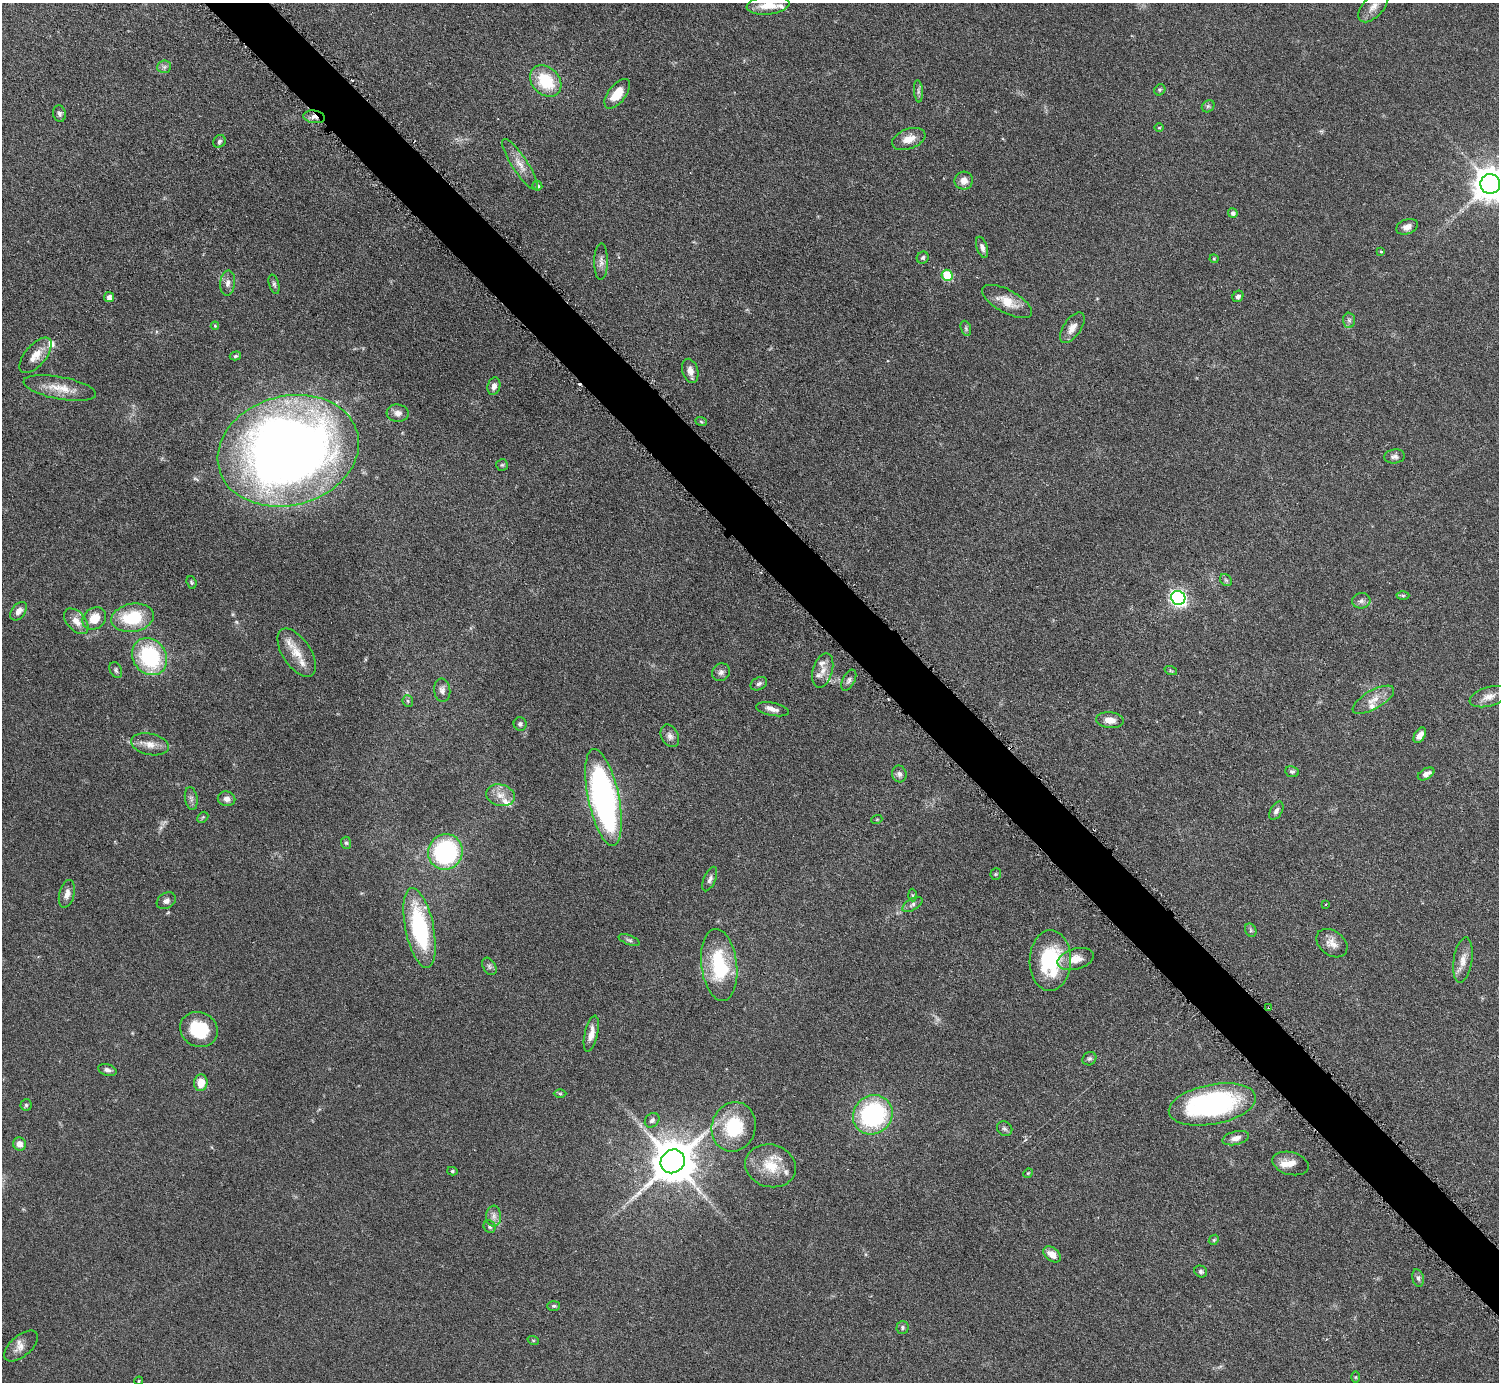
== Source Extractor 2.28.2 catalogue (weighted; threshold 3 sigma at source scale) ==
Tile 6 of 4 x 4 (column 2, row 2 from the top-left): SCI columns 1504-3000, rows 2926-4305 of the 5999 x 5997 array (HDU 1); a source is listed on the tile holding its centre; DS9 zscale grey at full resolution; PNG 1501 x 1384 px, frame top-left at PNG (2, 3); each listed source drawn as its Kron ellipse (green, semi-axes under 4 px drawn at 4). Shown black and unused: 4% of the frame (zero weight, under 3 of 6 exposures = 1% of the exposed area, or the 3 px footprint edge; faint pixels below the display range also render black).
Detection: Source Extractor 2.28.2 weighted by HDU 2 'WHT'; one run over the whole footprint, this tile lists its part. Background 0.0815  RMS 0.0036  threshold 0.0147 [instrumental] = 3 sigma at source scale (4.09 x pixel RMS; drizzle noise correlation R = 1.36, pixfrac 0.8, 0.05/0.05 arcsec/px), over >= 5 px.
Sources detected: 146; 2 too faint to see at this stretch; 1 long thin detection or spike segment (spike, bleed or trail) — neither listed nor drawn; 12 inside a brighter listed object's ellipse — not listed separately; the other 131 listed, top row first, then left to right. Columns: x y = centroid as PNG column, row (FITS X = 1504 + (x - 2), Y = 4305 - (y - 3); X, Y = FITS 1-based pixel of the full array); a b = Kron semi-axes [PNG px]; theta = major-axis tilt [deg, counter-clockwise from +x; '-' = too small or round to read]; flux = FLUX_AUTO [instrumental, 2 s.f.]
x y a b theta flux
768 5 21 9 6 5.1
1373 7 19 10 47 3.1
164 67 7 6 - 0.98
546 81 17 13 -46 14
1160 90 6 5 - 0.56
918 91 11 4 -85 0.89
617 94 17 8 52 6.3
1208 106 7 5 43 0.65
59 114 8 6 -76 0.89
314 117 11 6 -8 2.1
1159 128 4 3 - 0.28
909 139 17 10 20 3.9
219 141 7 6 - 0.79
520 164 30 8 -57 4
964 181 9 9 - 2.4
1490 184 10 10 - 720
537 186 5 4 - 0.72
1233 213 5 5 - 1.1
1407 227 11 7 21 1.9
982 247 11 5 -72 1.5
1381 252 3 3 - 0.4
923 258 6 5 - 0.66
1214 259 4 4 - 0.35
601 262 18 7 89 2
947 275 5 5 - 16
228 283 13 7 84 1.7
274 284 10 5 -74 0.75
1238 296 6 5 - 0.96
109 297 5 5 - 1.5
1007 301 27 11 -28 6
1349 320 7 6 - 0.91
215 326 4 4 - 0.32
966 328 8 5 -71 0.68
1072 328 18 8 55 3
36 355 21 10 50 4.4
235 356 6 4 17 0.54
690 371 12 7 -75 2.5
494 386 9 6 75 1.7
60 388 37 11 -11 6.5
398 413 11 8 -5 1.9
701 421 6 3 -21 0.43
288 451 71 54 15 340
1394 456 10 7 6 1.2
502 465 6 5 - 0.53
1226 580 6 5 - 0.61
191 582 6 5 - 0.5
1403 595 6 4 1 0.55
1178 598 7 7 - 110
1361 601 9 7 9 1.2
19 611 10 6 52 1.9
132 618 21 14 10 17
94 619 12 10 41 6.3
76 621 15 9 -48 3.2
297 653 27 14 -57 6
149 657 19 16 -55 30
116 670 8 6 -64 0.73
823 671 18 9 73 3.3
1171 671 6 4 -19 0.46
721 672 9 8 - 1.3
849 680 11 6 62 1.1
759 684 9 6 28 0.95
442 690 12 8 -84 1.7
1489 697 20 9 16 3.4
1373 700 23 9 30 4.1
408 701 6 5 - 0.55
773 709 16 6 -10 1.9
1110 720 14 8 -5 3
520 724 7 6 - 0.81
1420 735 8 5 56 2
670 736 12 8 -62 1.7
150 744 19 10 -12 3.6
1292 772 7 5 -8 0.73
899 774 8 7 - 1.1
1426 774 9 5 29 1.8
500 795 14 10 -15 3.5
603 797 49 15 -78 110
191 799 11 6 -81 1.3
227 799 9 7 -11 1.5
1276 811 10 6 59 1.3
203 817 6 4 45 0.48
877 819 5 3 - 0.29
346 843 6 5 - 0.57
445 852 18 17 - 51
996 874 5 5 - 0.47
710 879 13 6 67 1.2
67 894 14 7 75 2.2
912 895 6 4 -88 0.45
166 901 10 7 33 1.5
912 904 11 5 31 1.1
1326 904 3 2 - 0.25
419 928 40 14 -78 37
1251 930 7 5 -62 0.64
629 940 11 4 -20 0.8
1332 943 17 12 -37 3.2
1076 959 18 10 16 4.7
1463 960 23 9 81 3.6
1050 961 30 20 89 26
719 965 36 18 -83 21
489 966 9 6 -61 0.96
1269 1007 3 3 - 0.38
199 1030 19 17 -28 15
591 1034 18 6 78 2.9
1089 1059 7 6 - 0.85
107 1070 9 5 -17 1.2
201 1083 8 6 84 4.5
560 1094 6 4 -1 0.45
1212 1104 44 20 11 63
26 1105 5 5 - 0.61
873 1115 20 19 - 42
652 1120 8 6 44 0.92
734 1127 25 22 73 17
1005 1129 8 7 - 0.96
1236 1138 13 6 14 2.1
19 1144 7 6 - 2.3
673 1161 13 11 41 1300
1291 1163 18 11 -15 3.4
771 1166 25 21 -15 9.4
452 1171 5 4 - 0.52
1028 1173 5 4 - 0.38
494 1216 10 7 -89 1.7
490 1227 6 5 - 0.66
1214 1240 5 4 - 0.46
1052 1254 10 6 -38 3.2
1201 1271 7 5 -31 0.69
1418 1278 9 5 -75 0.94
554 1306 6 5 - 0.55
902 1327 6 6 - 0.64
533 1340 6 3 -19 0.33
21 1346 20 10 41 3
1356 1377 6 4 90 0.38
139 1381 4 4 - 0.4
Overlapping masked pixels (flux is a lower limit): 2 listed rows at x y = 314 117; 1269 1007
Isophote crosses this tile's border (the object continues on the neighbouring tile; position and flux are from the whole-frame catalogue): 2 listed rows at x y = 768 5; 1490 184